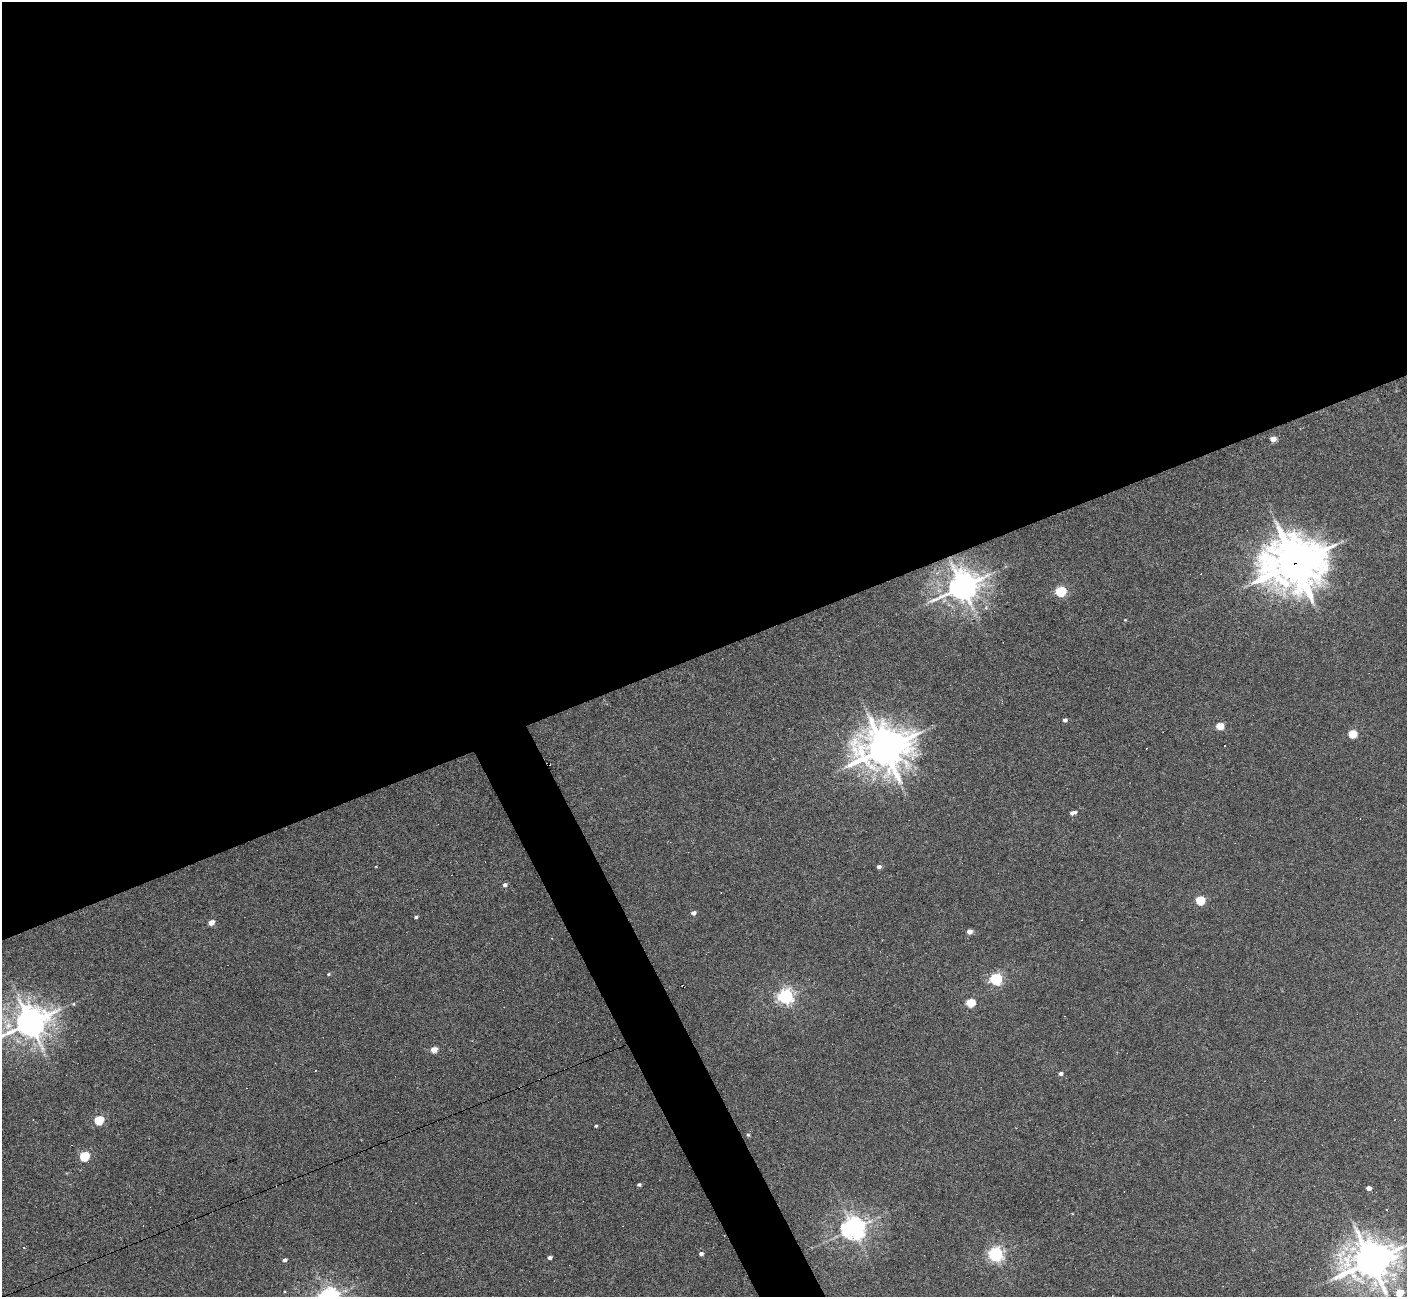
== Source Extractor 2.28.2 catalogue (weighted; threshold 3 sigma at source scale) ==
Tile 2 of 4 x 4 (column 2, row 1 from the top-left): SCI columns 1407-2811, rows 4035-5329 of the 5622 x 5610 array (HDU 1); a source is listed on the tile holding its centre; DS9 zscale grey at full resolution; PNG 1409 x 1299 px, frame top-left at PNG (2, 2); no overlay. Shown black and unused: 53% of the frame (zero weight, under 3 of 6 exposures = <1% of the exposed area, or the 3 px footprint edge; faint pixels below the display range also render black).
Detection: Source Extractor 2.28.2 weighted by HDU 2 'WHT'; one run over the whole footprint, this tile lists its part. Background 0.0282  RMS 0.0025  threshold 0.0102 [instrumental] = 3 sigma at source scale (4.09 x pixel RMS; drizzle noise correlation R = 1.36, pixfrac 0.8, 0.05/0.05 arcsec/px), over >= 5 px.
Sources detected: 41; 3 cosmic-ray / hot-pixel residue — not listed; the other 38 listed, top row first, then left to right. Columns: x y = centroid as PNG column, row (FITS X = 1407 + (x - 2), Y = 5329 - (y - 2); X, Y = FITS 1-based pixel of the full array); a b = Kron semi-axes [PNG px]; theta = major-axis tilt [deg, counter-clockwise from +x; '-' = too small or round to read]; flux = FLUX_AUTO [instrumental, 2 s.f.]
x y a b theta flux
1273 439 5 5 - 1.6
1295 563 21 18 7 790
963 586 10 8 26 350
1061 591 6 5 - 19
1125 620 4 3 - 0.16
1065 720 4 4 - 0.62
1220 726 5 4 - 6.2
1352 734 5 5 - 8.6
1225 746 2 2 - 0.22
884 749 16 13 7 690
1073 813 8 4 16 0.85
879 867 5 4 - 0.78
505 885 5 4 - 0.71
1200 900 5 5 - 11
693 913 5 4 - 0.88
416 917 4 3 - 0.39
211 922 5 4 - 2.1
970 931 5 4 - 1.4
328 974 5 4 - 0.25
996 979 6 5 - 30
786 996 6 6 - 69
971 1003 5 5 - 9.3
73 1004 5 4 - 0.23
30 1022 11 9 29 420
434 1050 5 4 - 3.9
1061 1073 5 4 - 0.61
99 1120 5 5 - 12
596 1126 4 3 - 0.28
748 1135 5 4 - 0.34
84 1156 5 5 - 14
639 1184 4 3 - 0.46
1369 1188 4 4 - 1.2
853 1228 8 7 - 200
701 1254 4 4 - 0.83
996 1254 6 6 - 58
550 1257 4 3 - 0.74
285 1260 4 4 - 0.65
1371 1261 14 12 15 600
Overlapping masked pixels (flux is a lower limit): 1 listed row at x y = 1295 563
Isophote crosses this tile's border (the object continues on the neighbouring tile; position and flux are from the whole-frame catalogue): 2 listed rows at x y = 30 1022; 1371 1261